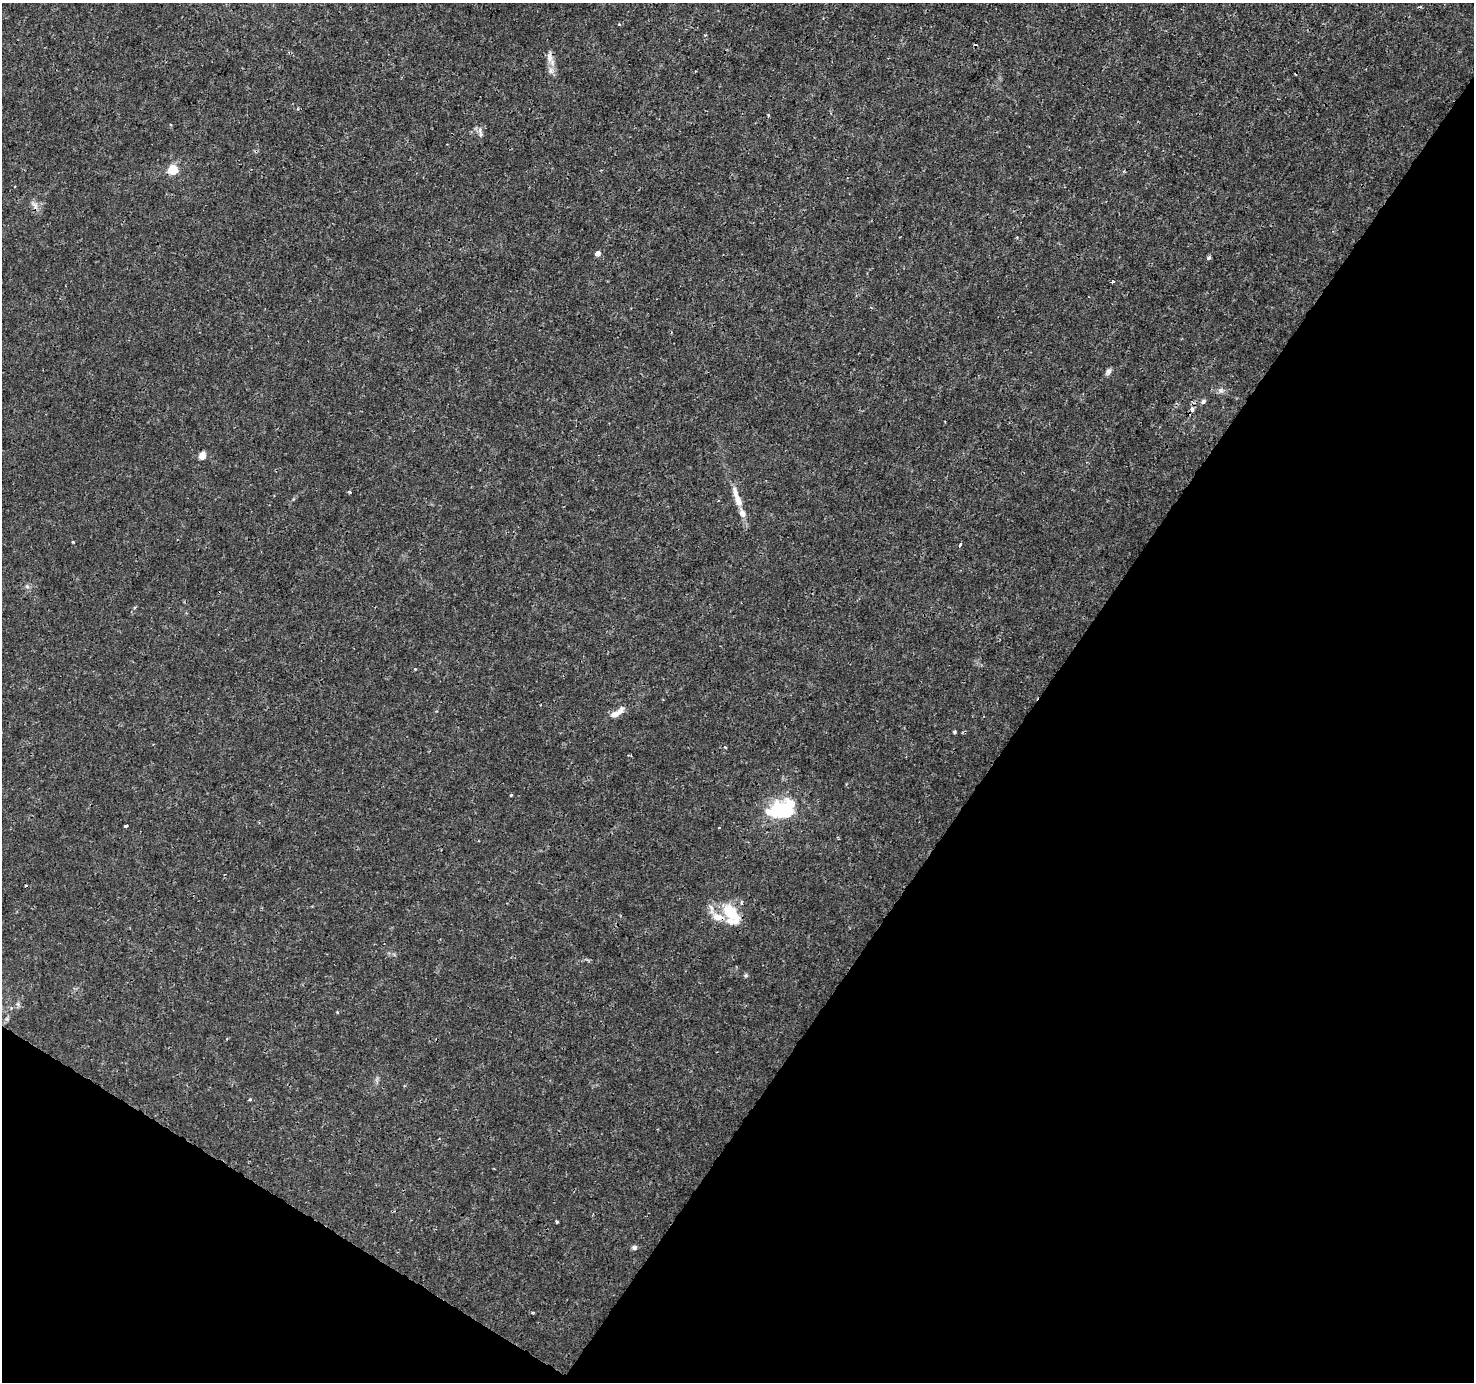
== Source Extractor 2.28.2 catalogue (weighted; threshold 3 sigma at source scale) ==
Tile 15 of 4 x 4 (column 3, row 4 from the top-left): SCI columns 2948-4419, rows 187-1566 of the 5899 x 5961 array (HDU 1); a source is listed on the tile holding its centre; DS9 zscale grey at full resolution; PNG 1476 x 1384 px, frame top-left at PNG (2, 3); no overlay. Shown black and unused: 35% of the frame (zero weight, under 3 of 4 exposures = <1% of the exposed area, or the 3 px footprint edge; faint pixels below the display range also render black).
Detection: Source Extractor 2.28.2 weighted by HDU 2 'WHT'; one run over the whole footprint, this tile lists its part. Background 0.0024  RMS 8.1e-04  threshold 0.00363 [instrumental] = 3 sigma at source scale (4.5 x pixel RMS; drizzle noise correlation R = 1.50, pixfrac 1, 0.0396/0.0396 arcsec/px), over >= 5 px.
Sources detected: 41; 1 inside a brighter object's white glare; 3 cosmic-ray / hot-pixel residue — not listed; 3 inside a brighter listed object's ellipse — not listed separately; the other 34 listed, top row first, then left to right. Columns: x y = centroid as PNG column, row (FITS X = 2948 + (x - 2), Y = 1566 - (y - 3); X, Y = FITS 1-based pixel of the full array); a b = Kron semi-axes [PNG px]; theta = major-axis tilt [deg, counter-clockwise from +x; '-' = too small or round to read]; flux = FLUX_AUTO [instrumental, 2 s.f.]
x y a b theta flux
619 24 5 3 - 0.074
549 57 13 8 -80 0.54
550 70 7 4 -73 0.23
298 109 4 3 - 0.08
480 130 8 4 82 0.2
173 170 5 5 - 4.5
35 205 9 6 -79 0.36
597 253 5 4 - 0.5
1209 258 5 4 - 0.19
1113 281 3 3 - 0.16
1108 371 9 6 77 0.24
1220 390 8 6 -10 0.25
1203 401 6 5 - 0.19
1192 409 8 6 -89 0.37
202 456 8 6 61 0.59
349 492 4 3 - 0.1
738 500 17 8 -68 0.8
73 542 4 3 - 0.064
960 545 4 3 - 0.72
27 586 6 5 - 0.16
415 669 3 3 - 0.079
615 714 18 8 25 0.69
955 732 4 3 - 0.12
725 747 4 2 - 0.073
511 795 3 3 - 0.13
788 810 22 15 72 3.6
768 811 11 9 -46 0.6
126 826 3 3 - 0.28
719 828 2 2 - 0.073
731 914 26 15 -64 3
746 975 5 5 - 0.12
250 1099 3 3 - 0.15
556 1222 3 3 - 0.12
634 1247 6 6 - 0.19
Overlapping masked pixels (flux is a lower limit): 2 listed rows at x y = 1192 409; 731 914